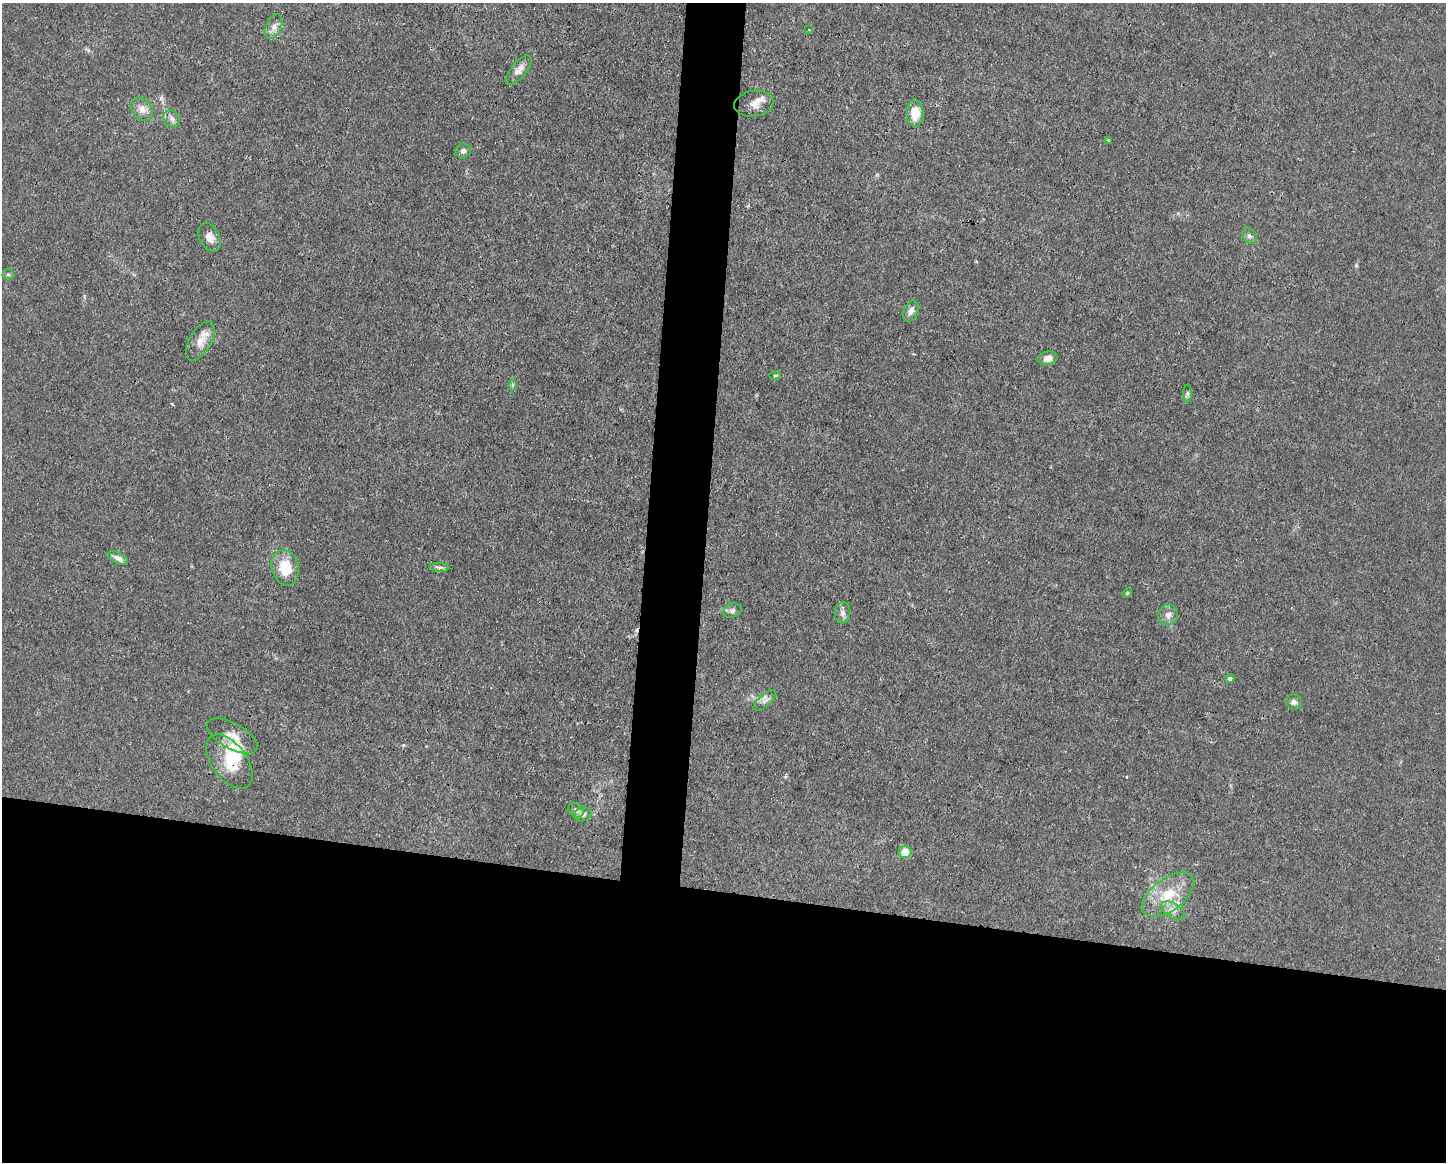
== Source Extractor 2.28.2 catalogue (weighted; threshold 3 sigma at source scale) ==
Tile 11 of 3 x 4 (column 2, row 4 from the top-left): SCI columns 1556-2999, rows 1-1160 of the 4666 x 4638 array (HDU 1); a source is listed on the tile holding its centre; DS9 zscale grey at full resolution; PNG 1448 x 1164 px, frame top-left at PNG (2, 3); each listed source drawn as its Kron ellipse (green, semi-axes under 4 px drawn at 4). Shown black and unused: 26% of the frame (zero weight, under 3 of 4 exposures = <1% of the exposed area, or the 3 px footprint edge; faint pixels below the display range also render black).
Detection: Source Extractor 2.28.2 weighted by HDU 2 'WHT'; one run over the whole footprint, this tile lists its part. Background 0.0154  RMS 0.0025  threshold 0.0113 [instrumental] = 3 sigma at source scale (4.5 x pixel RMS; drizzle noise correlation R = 1.50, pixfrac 1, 0.05/0.05 arcsec/px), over >= 5 px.
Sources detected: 39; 1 cosmic-ray / hot-pixel residue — neither listed nor drawn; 3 inside a brighter listed object's ellipse — not listed separately; the other 35 listed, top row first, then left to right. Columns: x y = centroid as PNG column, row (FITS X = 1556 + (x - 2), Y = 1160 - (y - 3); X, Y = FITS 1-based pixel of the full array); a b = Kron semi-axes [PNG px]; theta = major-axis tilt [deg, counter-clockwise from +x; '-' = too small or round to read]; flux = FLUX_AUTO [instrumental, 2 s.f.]
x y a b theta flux
274 27 13 7 69 1.5
809 30 3 3 - 0.41
519 70 18 8 51 1.9
754 104 20 12 9 2.8
142 109 13 10 -54 1.9
915 113 13 8 89 4.3
172 119 9 7 -47 1.1
1109 140 4 3 - 0.28
463 151 7 7 - 0.93
1249 236 8 6 -51 0.81
210 237 15 10 -63 2
8 274 5 5 - 0.4
911 311 11 7 67 1.2
200 341 21 11 60 3.3
1048 358 9 6 12 1.8
775 376 6 4 2 0.3
512 385 6 4 90 0.32
1188 394 9 4 89 0.5
118 558 11 5 -28 1.5
439 567 10 4 -4 0.51
285 568 18 13 -75 7
1127 593 5 4 - 0.32
732 610 9 6 23 0.79
843 613 10 8 86 1.1
1168 615 10 9 - 1.5
1230 678 4 3 - 0.84
765 701 14 6 40 1.2
1294 702 8 7 - 0.83
232 736 28 12 -29 3.6
229 762 31 17 -54 7.8
576 810 8 6 -34 0.95
583 815 9 6 9 1.1
905 852 6 6 - 3.6
1168 895 30 16 36 8
1173 911 13 7 -33 1.6
Overlapping masked pixels (flux is a lower limit): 1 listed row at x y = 229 762